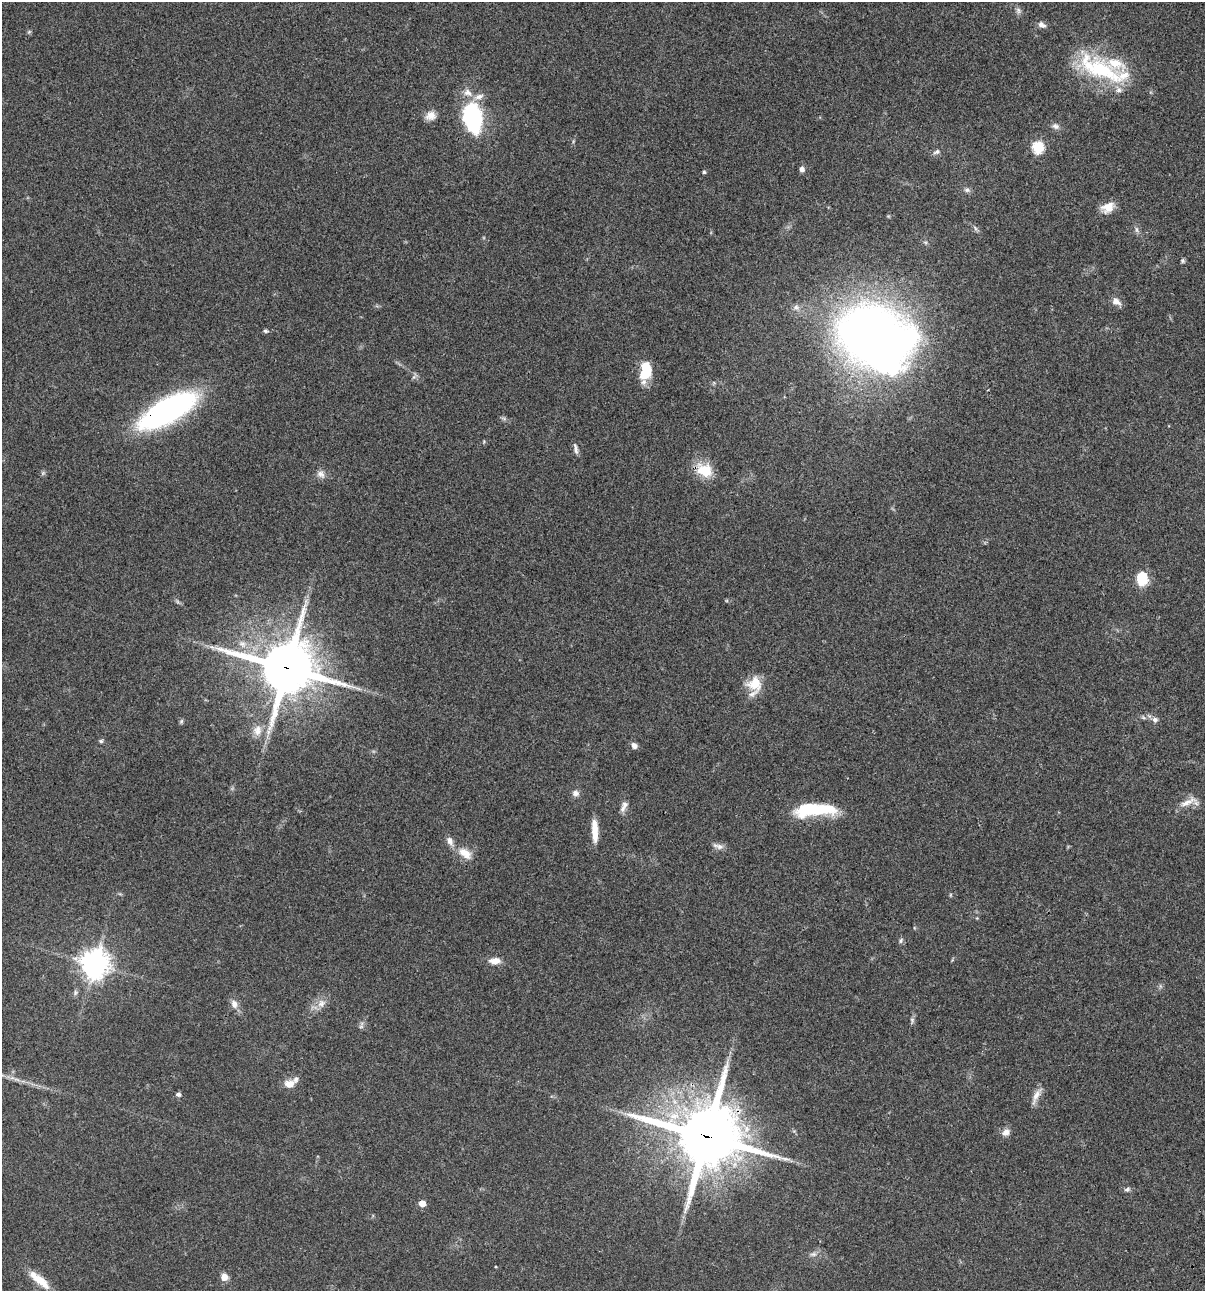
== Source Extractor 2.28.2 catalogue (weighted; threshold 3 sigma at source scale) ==
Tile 6 of 4 x 4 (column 2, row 2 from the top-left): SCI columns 1438-2640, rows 2697-3985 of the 5405 x 5390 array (HDU 1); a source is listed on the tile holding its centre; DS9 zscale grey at full resolution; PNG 1207 x 1293 px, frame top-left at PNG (2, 2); no overlay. Shown black and unused: <1% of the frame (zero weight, under 3 of 4 exposures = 9% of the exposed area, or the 3 px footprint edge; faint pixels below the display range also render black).
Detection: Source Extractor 2.28.2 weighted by HDU 2 'WHT'; one run over the whole footprint, this tile lists its part. Background 0.0467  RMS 0.0052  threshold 0.0236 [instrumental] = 3 sigma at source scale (4.5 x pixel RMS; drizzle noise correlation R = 1.50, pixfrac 1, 0.05/0.05 arcsec/px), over >= 5 px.
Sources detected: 72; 1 too faint to see at this stretch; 4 inside a brighter object's white glare — not listed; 8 inside a brighter listed object's ellipse — not listed separately; the other 59 listed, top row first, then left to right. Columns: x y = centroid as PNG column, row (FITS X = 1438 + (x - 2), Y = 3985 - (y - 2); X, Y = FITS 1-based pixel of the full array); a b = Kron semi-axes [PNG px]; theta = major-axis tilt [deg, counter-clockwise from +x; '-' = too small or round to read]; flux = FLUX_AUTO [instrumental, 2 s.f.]
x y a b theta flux
1018 10 9 7 -60 1.5
1042 25 11 7 -25 2.1
29 32 5 5 - 0.68
1100 69 67 23 -26 45
479 97 14 7 20 3.2
431 116 13 11 20 4.2
472 119 30 20 -58 41
1055 126 10 7 -30 2
1038 147 6 6 - 49
937 152 10 6 21 1.6
802 169 6 5 - 2.2
704 172 5 4 - 0.71
967 190 9 6 -18 1.5
1108 207 17 12 24 6.1
1136 229 9 4 -89 1.2
1183 261 6 5 - 0.91
1116 302 13 9 -36 3.2
796 307 9 8 - 2
266 331 6 5 - 0.96
871 334 56 48 -27 440
644 374 12 10 73 12
167 411 35 14 30 200
576 449 15 4 -79 1.7
704 470 20 15 -24 13
43 473 6 5 - 0.86
321 474 12 9 -45 2.9
1142 579 14 11 87 13
287 668 19 18 - 2700
754 684 20 19 - 11
1155 720 7 7 - 1.7
181 721 7 5 69 0.79
257 730 15 12 74 5.3
101 741 6 5 - 0.79
634 746 8 6 -47 2.2
575 793 9 8 - 2.2
1188 802 28 8 28 5.4
623 809 11 7 79 2.3
818 810 47 14 5 26
595 830 25 6 -87 8
719 846 12 7 -12 2.4
465 853 20 11 -35 6.9
950 895 6 3 72 0.48
901 940 8 5 61 1
495 961 13 8 1 4.6
94 964 9 9 - 670
322 1003 11 11 - 3.9
234 1004 12 9 -76 3.2
912 1020 7 5 -79 1.1
361 1027 6 6 - 1.1
289 1084 13 10 4 4.7
178 1094 6 6 - 1.3
1036 1096 25 7 64 4.1
1006 1132 10 8 34 3.2
706 1136 22 20 -10 3900
1127 1189 7 5 43 1.1
422 1203 5 5 - 6.1
813 1254 11 6 5 1.8
224 1277 8 7 - 3.8
41 1281 31 10 -38 9.2
Overlapping masked pixels (flux is a lower limit): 3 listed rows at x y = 167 411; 287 668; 706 1136